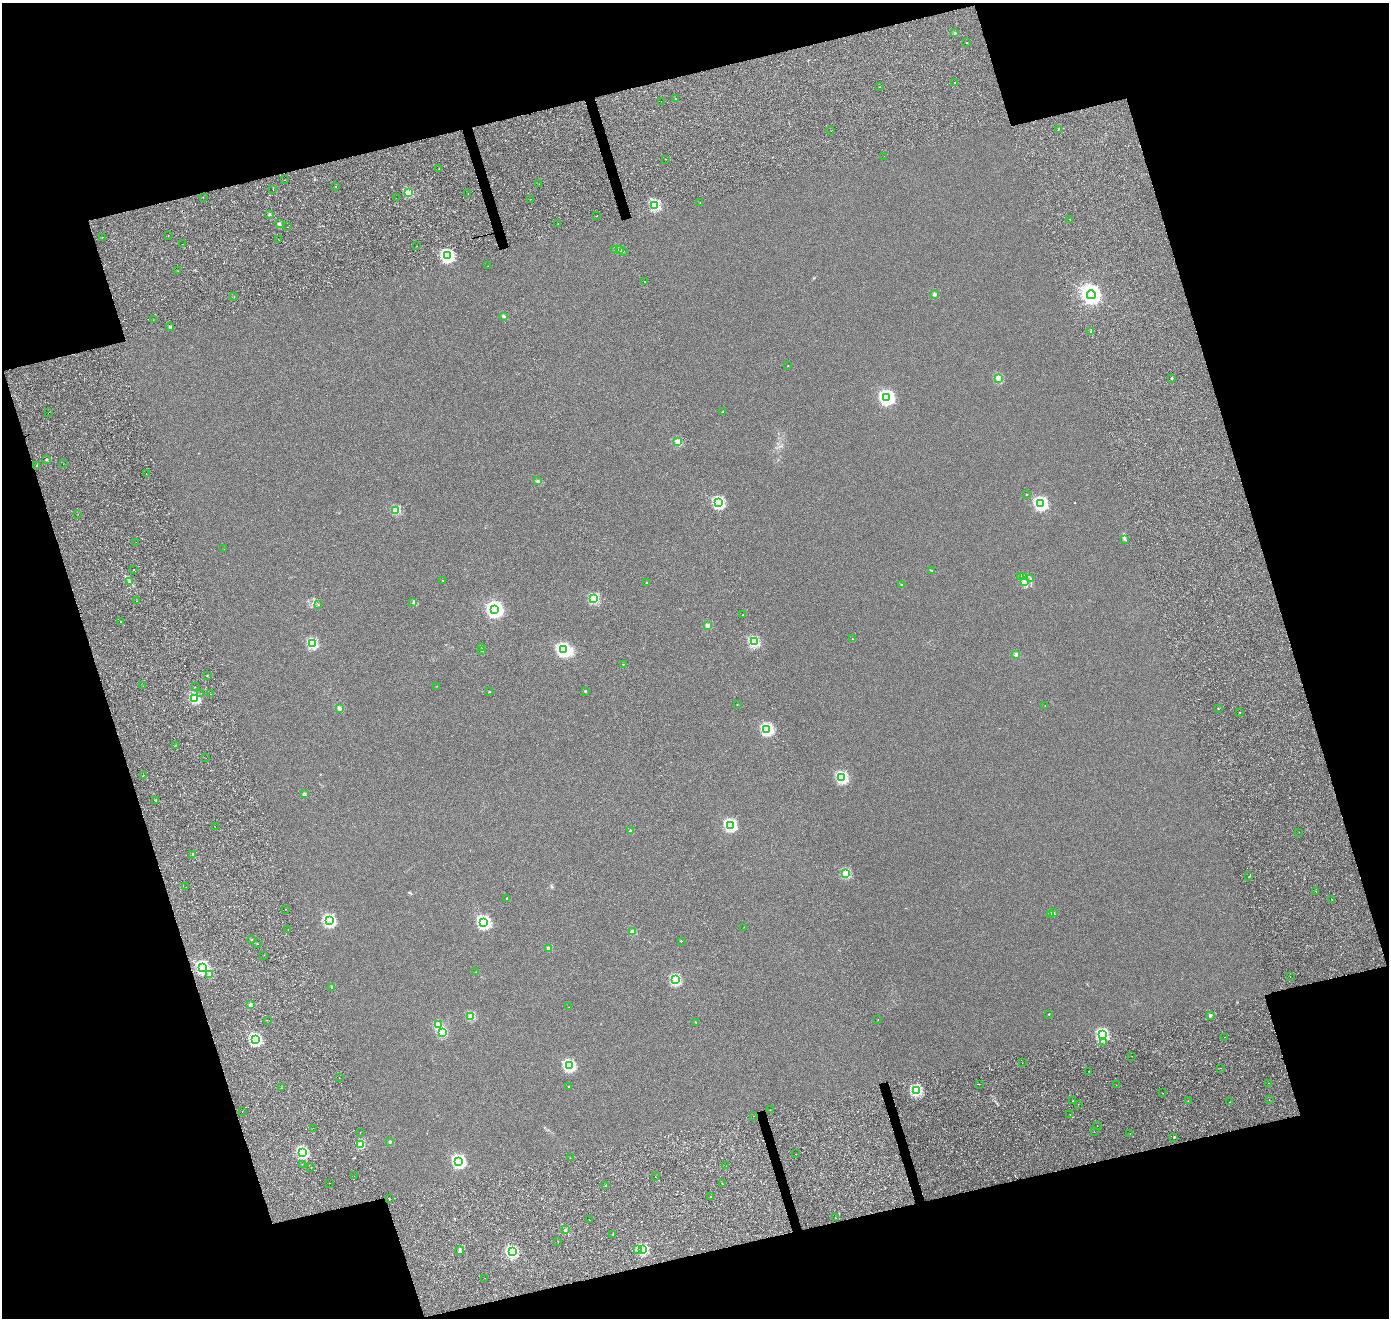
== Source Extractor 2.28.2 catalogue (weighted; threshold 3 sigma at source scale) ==
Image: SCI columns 153-5698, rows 208-5468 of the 5840 x 5638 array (HDU 1 of 3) = the unmasked area's bounding box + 8 px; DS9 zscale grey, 4 x 4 block average (1 PNG px = mean of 4 x 4 image px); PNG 1391 x 1320 px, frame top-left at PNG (2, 3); each listed source drawn as its Kron ellipse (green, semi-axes under 4 px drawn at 4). Shown black and unused: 32% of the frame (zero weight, under 4 of 8 exposures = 7% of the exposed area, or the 3 px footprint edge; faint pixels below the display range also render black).
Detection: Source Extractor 2.28.2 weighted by HDU 2 'WHT'. Background 3.17e-06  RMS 0.0016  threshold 0.00671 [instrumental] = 3 sigma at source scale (4.09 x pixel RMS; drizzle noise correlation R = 1.36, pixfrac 0.8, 0.0396/0.0396 arcsec/px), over >= 5 px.
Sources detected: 218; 1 inside a brighter object's white glare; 2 cosmic-ray / hot-pixel residue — neither listed nor drawn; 2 coinciding with a brighter row at this scale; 1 inside a brighter listed object's ellipse — not listed separately; the other 212 listed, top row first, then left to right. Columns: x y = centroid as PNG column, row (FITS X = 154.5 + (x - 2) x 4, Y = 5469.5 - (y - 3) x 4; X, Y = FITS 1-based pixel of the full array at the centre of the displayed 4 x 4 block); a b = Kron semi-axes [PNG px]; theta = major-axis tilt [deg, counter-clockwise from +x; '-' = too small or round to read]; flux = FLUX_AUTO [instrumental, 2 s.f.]
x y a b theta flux
955 33 2 2 - 3.6
967 43 2 2 - 0.59
955 83 2 2 - 0.76
880 87 2 2 - 0.2
676 99 2 2 - 0.6
661 101 2 2 - 0.11
1059 129 2 2 - 0.33
831 131 2 2 - 0.15
884 156 2 2 - 0.1
666 159 2 2 - 0.17
439 169 2 2 - 0.27
284 180 2 2 - 0.11
539 184 2 2 - 0.16
336 187 2 2 - 0.19
273 189 2 2 - 0.23
408 193 2 2 - 25
468 193 2 2 - 0.13
203 197 2 2 - 0.22
396 198 2 2 - 0.1
530 199 2 2 - 0.2
700 203 2 2 - 0.17
655 205 2 2 - 56
269 214 2 2 - 4.1
597 216 2 2 - 0.37
1070 219 2 2 - 0.21
279 224 2 2 - 6.3
558 224 2 2 - 0.2
287 227 2 2 - 0.6
168 236 2 2 - 0.22
102 237 2 2 - 0.17
278 239 2 2 - 0.29
182 244 2 2 - 0.62
417 246 2 2 - 0.19
615 249 2 2 - 0.24
619 249 4 3 - 2
623 251 2 2 - 0.41
447 256 2 2 - 110
488 266 2 2 - 0.15
178 271 2 2 - 0.15
644 282 2 2 - 0.55
934 294 2 2 - 7.9
1091 295 4 4 - 480
234 296 2 2 - 0.19
504 316 2 2 - 4.9
153 320 2 2 - 0.13
170 327 4 2 - 1.1
1091 331 4 2 - 1.3
788 366 2 2 - 0.8
998 378 2 2 - 22
1172 378 2 2 - 2.4
887 398 3 3 - 170
723 412 2 2 - 1.2
49 413 2 2 - 0.089
678 442 2 2 - 22
46 459 2 2 - 1.9
63 464 2 2 - 0.15
37 466 2 2 - 0.41
146 474 2 2 - 0.41
537 481 2 2 - 5.5
1026 494 2 2 - 0.4
719 503 2 2 - 77
1041 504 2 2 - 110
396 510 2 2 - 26
78 514 2 2 - 0.37
1125 539 2 2 - 0.48
136 542 2 2 - 0.12
224 549 2 2 - 0.12
134 570 2 2 - 0.69
932 571 2 2 - 0.29
1020 576 2 2 - 0.24
1023 576 3 2 - 0.87
1031 579 2 2 - 0.5
442 580 2 2 - 0.48
129 581 2 2 - 0.39
1024 581 2 2 - 0.66
647 583 2 2 - 1.8
901 584 2 2 - 0.23
594 599 2 2 - 43
137 601 2 2 - 0.16
413 603 2 2 - 0.34
318 605 2 2 - 0.21
495 610 4 4 - 230
743 615 2 2 - 0.55
120 622 2 2 - 0.96
707 625 2 2 - 11
852 639 2 2 - 0.31
754 642 2 2 - 47
312 643 2 2 - 48
482 647 3 2 - 0.43
563 650 3 2 - 100
482 651 2 2 - 0.25
1016 654 2 2 - 11
623 664 2 2 - 0.32
207 676 2 2 - 0.5
143 686 2 2 - 0.26
437 686 2 2 - 0.15
195 687 2 2 - 0.18
585 691 3 2 - 0.69
489 692 2 2 - 0.85
201 693 2 2 - 0.17
210 694 2 2 - 0.13
195 698 2 2 - 44
737 705 2 2 - 0.22
1045 706 2 2 - 0.25
339 708 2 2 - 11
1218 709 2 2 - 0.22
1239 712 2 2 - 0.29
767 729 2 2 - 80
175 745 2 2 - 0.55
206 758 2 2 - 0.12
143 776 2 2 - 0.37
842 778 2 2 - 72
304 794 2 2 - 5.7
156 800 2 2 - 0.6
730 825 2 2 - 85
215 827 2 2 - 0.16
631 831 2 2 - 5.9
1299 832 2 2 - 0.16
193 854 3 2 - 1.7
845 873 2 2 - 35
1249 877 2 2 - 0.46
186 887 2 2 - 0.26
1316 891 2 2 - 0.24
507 898 2 2 - 1
1332 899 2 2 - 0.31
285 909 2 2 - 0.22
1054 913 3 2 - 0.54
1050 915 3 2 - 0.45
329 921 2 2 - 93
484 922 3 3 - 120
744 927 2 2 - 0.23
288 929 2 2 - 0.19
632 932 2 2 - 14
251 940 2 2 - 0.53
681 941 2 2 - 0.34
257 944 2 2 - 0.23
549 948 2 2 - 12
264 955 2 2 - 0.12
203 967 2 2 - 97
476 972 2 2 - 0.15
210 975 2 2 - 7.5
1290 976 2 2 - 0.13
675 980 2 2 - 56
332 987 2 2 - 4.4
250 1005 2 2 - 8.3
569 1007 2 2 - 0.13
1049 1014 2 2 - 0.88
1210 1015 2 2 - 6.8
471 1016 2 2 - 26
267 1020 2 2 - 0.26
878 1020 2 2 - 0.13
696 1023 2 2 - 0.39
438 1025 2 2 - 23
442 1032 2 2 - 32
1102 1035 2 2 - 91
1224 1037 2 2 - 0.46
255 1039 2 2 - 85
1104 1042 2 2 - 0.16
1132 1056 2 2 - 0.15
1022 1063 2 2 - 0.15
569 1066 2 2 - 75
1221 1068 2 2 - 0.29
1088 1071 2 2 - 0.2
339 1078 2 2 - 0.17
1269 1083 2 2 - 0.18
979 1084 2 2 - 0.17
1116 1085 2 2 - 0.2
569 1086 2 2 - 0.42
281 1088 2 2 - 0.66
916 1091 2 2 - 59
1162 1093 2 2 - 0.39
1269 1100 2 2 - 0.46
1073 1101 2 2 - 0.81
1188 1101 2 2 - 0.19
1230 1102 2 2 - 0.15
1078 1104 2 2 - 0.35
770 1110 2 2 - 0.16
242 1112 2 2 - 0.18
1070 1114 2 2 - 0.14
754 1116 2 2 - 0.18
1097 1126 2 2 - 0.24
313 1128 2 2 - 0.16
360 1132 2 2 - 0.17
1094 1132 2 2 - 0.2
1130 1133 2 2 - 0.15
1174 1137 2 2 - 1.2
390 1142 2 2 - 5.5
360 1144 2 2 - 24
302 1152 2 2 - 75
795 1154 2 2 - 0.14
570 1158 2 2 - 0.13
459 1161 3 3 - 110
302 1164 2 2 - 0.12
726 1166 2 2 - 0.13
311 1168 2 2 - 0.3
354 1176 2 2 - 0.11
655 1176 2 2 - 0.22
329 1183 2 2 - 0.21
722 1184 2 2 - 0.25
606 1186 2 2 - 0.49
711 1196 2 2 - 0.94
389 1199 2 2 - 0.61
835 1218 2 2 - 1.7
590 1220 2 2 - 0.2
565 1230 2 2 - 5.5
613 1234 2 2 - 0.66
558 1241 2 2 - 0.23
637 1249 3 2 - 0.69
643 1250 2 2 - 52
460 1251 4 2 - 1.4
512 1252 2 2 - 73
485 1278 2 2 - 0.13
Overlapping masked pixels (flux is a lower limit): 1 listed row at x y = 49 413
Diffuse or blended objects may show on this block-average render without a row.